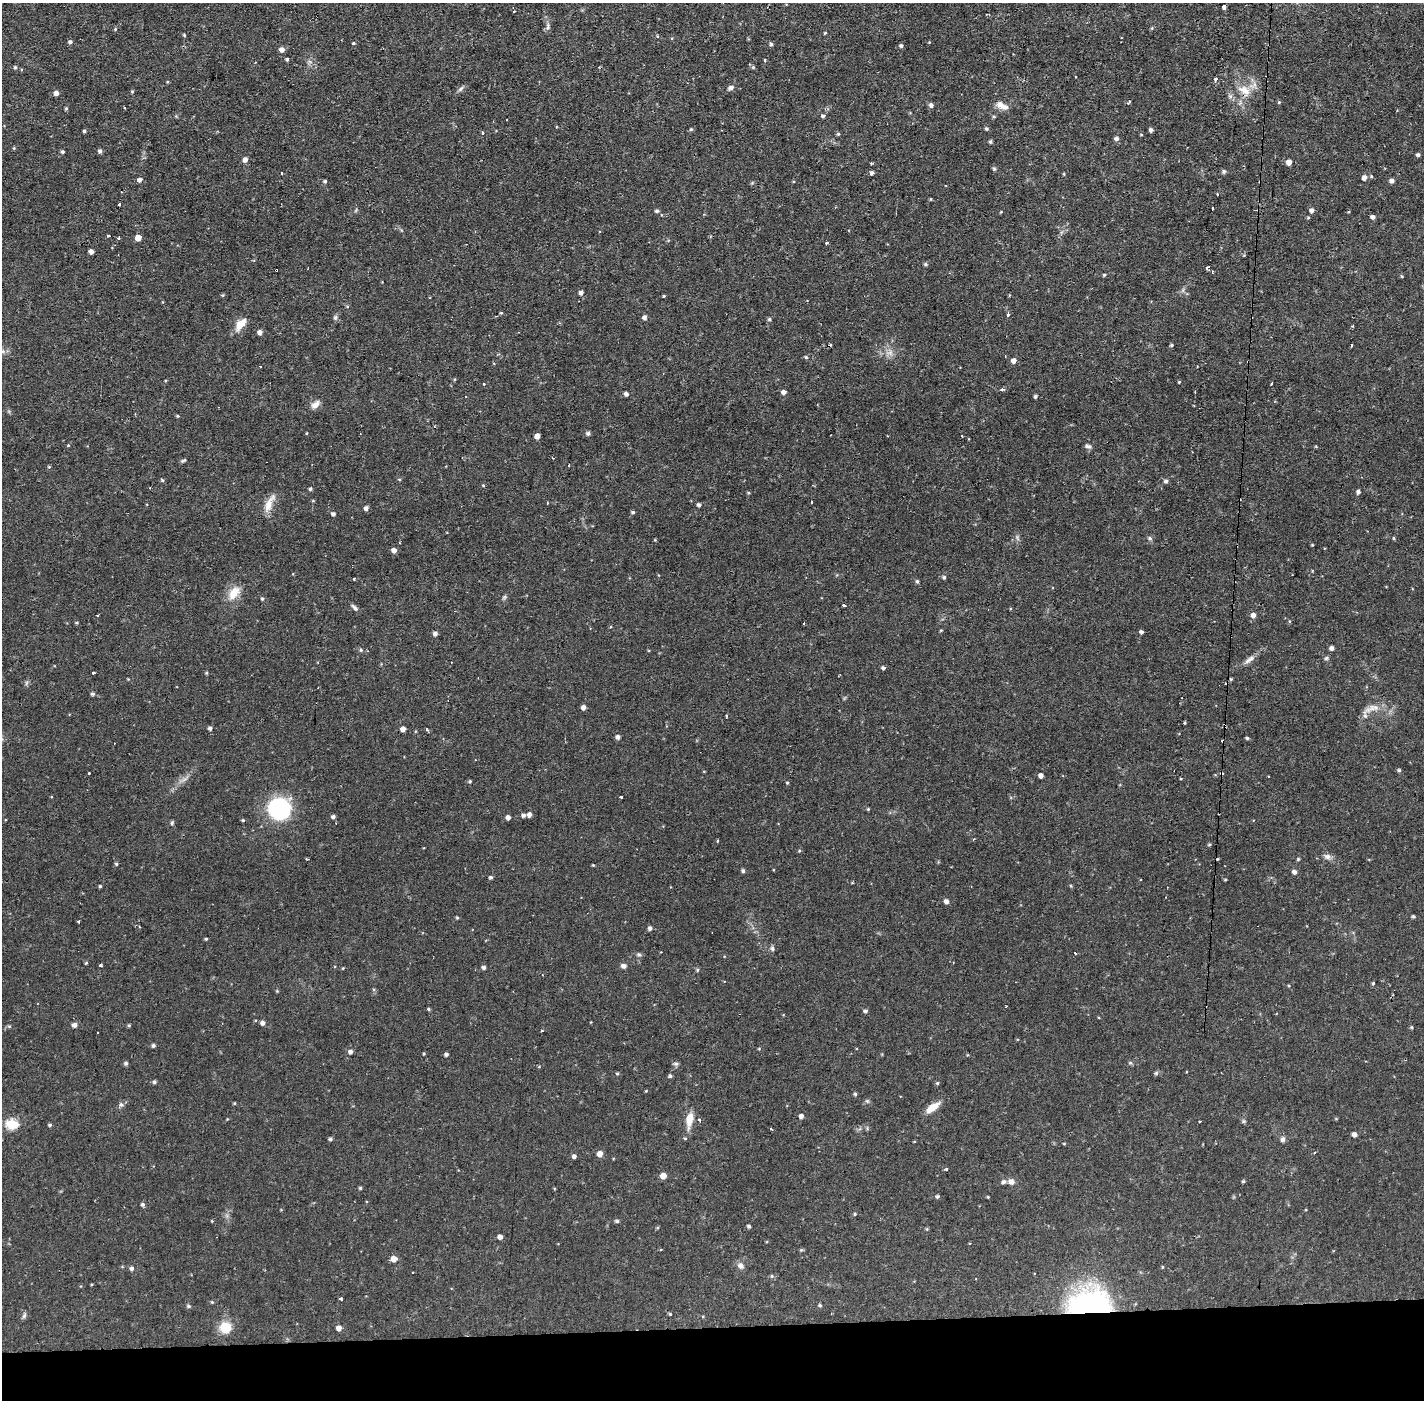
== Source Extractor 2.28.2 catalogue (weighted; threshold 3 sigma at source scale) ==
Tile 8 of 3 x 3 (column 2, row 3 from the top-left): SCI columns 1424-2845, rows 54-1451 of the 4268 x 4300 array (HDU 1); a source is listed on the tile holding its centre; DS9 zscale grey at full resolution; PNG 1426 x 1402 px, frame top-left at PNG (2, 3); no overlay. Shown black and unused: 5% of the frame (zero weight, under 2 of 3 exposures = <1% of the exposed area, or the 3 px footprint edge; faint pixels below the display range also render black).
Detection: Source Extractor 2.28.2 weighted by HDU 2 'WHT'; one run over the whole footprint, this tile lists its part. Background 0.056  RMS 0.0057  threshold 0.0255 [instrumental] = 3 sigma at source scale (4.5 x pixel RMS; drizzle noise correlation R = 1.50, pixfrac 1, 0.05/0.05 arcsec/px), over >= 5 px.
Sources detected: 285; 19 cosmic-ray / hot-pixel residue — not listed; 1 inside a brighter listed object's ellipse — not listed separately; the other 265 listed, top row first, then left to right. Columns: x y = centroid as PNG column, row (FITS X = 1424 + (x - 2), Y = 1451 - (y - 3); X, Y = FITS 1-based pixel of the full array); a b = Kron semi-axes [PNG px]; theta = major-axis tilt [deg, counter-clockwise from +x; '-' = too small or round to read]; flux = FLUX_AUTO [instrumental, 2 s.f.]
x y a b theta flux
1225 7 4 3 - 9.9
548 26 12 4 90 1.7
1152 28 5 4 - 0.6
115 29 4 4 - 0.52
825 33 4 3 - 0.52
184 35 4 3 - 0.69
658 36 3 3 - 0.95
70 42 4 4 - 1.4
354 43 4 3 - 1.2
771 44 4 4 - 1.1
901 46 5 4 - 1
282 50 5 5 - 2.9
287 59 4 3 - 0.93
765 60 4 2 - 0.62
15 67 5 4 - 0.82
753 67 5 5 - 0.76
1216 79 4 3 - 1.8
730 88 8 6 28 1.7
461 89 9 5 43 1.4
1244 90 19 10 -27 7.4
132 91 4 4 - 0.55
56 93 5 4 - 2.6
1129 101 3 3 - 1.3
1279 102 4 4 - 0.55
931 105 5 5 - 1.7
1002 106 18 8 -26 4.2
66 108 5 4 - 0.74
823 116 4 4 - 1.1
994 116 5 4 - 0.67
691 129 4 4 - 0.78
986 129 4 4 - 0.88
1151 130 5 4 - 1.2
84 131 4 3 - 0.84
838 134 5 4 - 0.74
1116 139 5 4 - 1.7
990 142 5 4 - 0.87
14 148 4 4 - 0.56
100 151 5 4 - 1.5
62 152 4 4 - 1
1418 155 4 4 - 1.2
245 159 5 5 - 2.8
1289 162 5 5 - 3.7
871 163 4 3 - 0.58
994 169 6 4 -1 0.67
1224 171 6 5 - 1.1
282 173 3 3 - 1.7
872 173 4 4 - 1.4
1064 174 5 3 - 0.46
1371 176 5 3 - 0.54
1364 178 5 5 - 2.7
140 180 5 5 - 1.8
325 181 4 4 - 0.91
1392 181 5 4 - 2
930 199 4 3 - 0.46
119 204 3 3 - 2.2
1212 208 3 3 - 1.3
1312 210 5 5 - 1.7
657 211 5 4 - 1
1001 212 4 3 - 0.49
1373 217 4 4 - 1.9
1308 218 5 3 - 0.58
108 236 3 3 - 1
118 238 4 2 - 0.7
138 238 5 4 - 5.8
91 251 4 4 - 2.9
925 264 5 4 - 0.93
1207 268 4 3 - 1.1
1104 275 4 4 - 0.7
581 292 5 4 - 1.9
222 295 4 4 - 0.6
1009 295 3 2 - 0.82
664 296 4 3 - 0.48
1008 314 4 3 - 1.5
496 316 3 3 - 0.54
644 317 5 5 - 1.5
335 318 6 5 - 1.5
769 319 5 5 - 0.84
241 324 16 8 51 6.8
260 332 5 4 - 2.4
1171 345 4 3 - 0.7
890 352 9 6 17 2.5
806 357 5 4 - 0.76
1014 361 5 5 - 2.8
260 366 3 3 - 2.2
1179 382 4 3 - 0.48
484 384 3 3 - 0.48
1272 384 3 3 - 1
1002 389 4 3 - 1.4
784 392 5 4 - 2.3
626 394 4 4 - 1.7
1035 396 4 3 - 1
315 404 13 8 43 3.4
178 416 4 3 - 0.59
307 433 4 2 - 0.42
588 433 5 5 - 1.3
537 436 5 4 - 3.6
68 445 4 4 - 0.52
1088 446 9 5 -13 1.4
184 460 7 4 26 0.84
569 466 3 2 - 0.82
49 467 4 4 - 0.57
399 479 5 3 - 0.48
162 480 4 4 - 0.75
1166 481 5 5 - 1.2
483 485 4 4 - 0.54
150 487 3 2 - 0.45
310 489 4 4 - 0.97
1358 492 4 4 - 1.6
313 501 5 3 - 0.48
811 502 3 2 - 0.91
269 503 28 8 65 6.2
547 503 3 2 - 0.5
699 505 4 4 - 1.5
366 508 4 4 - 1.9
633 512 5 4 - 0.91
333 514 5 4 - 1.3
1149 538 5 5 - 0.96
1393 539 4 3 - 0.78
1312 545 4 3 - 0.51
394 550 5 4 - 2.9
944 577 5 4 - 0.98
354 579 3 3 - 0.54
917 581 5 4 - 0.92
234 593 18 10 55 8.2
504 597 7 4 71 0.88
262 598 5 4 - 0.86
844 605 4 3 - 1.3
355 608 10 4 -49 1.6
98 615 2 2 - 0.6
1253 615 5 5 - 2.5
77 623 4 4 - 0.57
804 623 2 2 - 0.56
941 630 5 3 - 0.43
1141 632 4 4 - 1.4
435 634 5 4 - 1.9
1332 648 4 4 - 2
361 650 5 5 - 0.72
1326 658 6 5 - 0.91
1249 660 17 6 38 3
883 668 4 4 - 1.3
93 673 3 3 - 1.7
206 673 4 4 - 0.61
1231 679 3 3 - 0.58
26 683 7 4 71 0.96
93 694 5 4 - 0.99
583 707 4 4 - 2.3
1373 708 19 9 8 5.1
210 728 4 4 - 1.3
403 729 4 4 - 3.2
427 729 3 3 - 1.4
618 737 5 4 - 1.9
1247 738 4 3 - 0.84
1399 770 5 4 - 0.97
89 773 3 3 - 0.82
1041 775 4 4 - 2.4
470 781 4 3 - 0.66
787 783 4 3 - 0.52
621 797 3 3 - 1.6
279 809 21 20 - 56
868 809 4 3 - 0.56
529 814 5 4 - 2.5
523 815 4 4 - 1.4
333 817 4 4 - 1.6
508 817 4 4 - 2.3
243 820 4 4 - 0.67
172 823 6 4 49 0.77
1209 844 4 4 - 0.77
799 851 4 4 - 0.58
1327 857 10 7 -22 2.3
1298 859 5 4 - 0.59
116 864 5 4 - 0.7
593 865 4 3 - 0.46
743 871 5 4 - 1.1
1294 872 5 5 - 2
491 877 4 4 - 1
1225 880 4 3 - 0.52
100 886 4 3 - 0.74
1071 886 5 3 - 0.49
946 901 5 4 - 2.2
1413 916 4 4 - 0.91
457 918 4 4 - 0.61
79 922 3 3 - 1.6
650 928 5 4 - 1.6
206 939 3 3 - 0.72
772 949 6 6 - 1.4
1075 953 3 2 - 0.85
639 954 6 6 - 1.1
953 962 3 3 - 0.48
86 963 4 3 - 0.57
101 965 3 3 - 0.84
624 966 6 5 - 2
484 967 4 4 - 1.4
343 968 4 3 - 0.46
697 970 5 4 - 0.77
1373 983 4 4 - 0.64
429 1009 4 3 - 0.97
865 1011 5 5 - 1.2
263 1023 5 4 - 2.1
74 1025 4 4 - 2.8
129 1025 4 3 - 0.69
1411 1027 5 4 - 0.65
542 1031 3 2 - 0.96
153 1045 4 4 - 1.1
759 1049 5 3 - 0.46
350 1052 4 4 - 2
424 1054 3 3 - 0.59
446 1054 4 4 - 1.4
126 1063 5 4 - 1.2
1130 1063 5 5 - 0.83
676 1064 7 5 -12 1.2
539 1066 5 3 - 0.47
1156 1073 6 5 - 0.96
617 1074 4 4 - 0.63
670 1076 4 4 - 1.1
154 1082 4 4 - 1.1
937 1083 4 4 - 0.74
646 1091 3 3 - 0.42
855 1094 4 4 - 0.85
867 1101 7 4 -44 0.85
234 1103 4 3 - 0.53
121 1104 6 5 - 1.2
932 1107 18 8 35 6.1
801 1116 4 4 - 2.4
690 1119 18 8 81 7.4
699 1120 4 3 - 0.78
1199 1122 3 2 - 0.58
12 1124 6 5 - 40
50 1125 4 4 - 0.88
771 1129 3 3 - 2.4
1354 1134 4 4 - 2.7
685 1138 4 4 - 0.63
330 1139 4 4 - 1.2
1283 1139 7 6 - 1.6
1315 1152 3 3 - 1.1
600 1154 5 5 - 4.9
574 1156 4 4 - 1.7
946 1169 3 3 - 5.1
663 1176 5 4 - 5.9
1243 1181 4 3 - 0.82
1003 1182 5 5 - 1.7
1011 1182 7 6 - 2.8
360 1188 4 4 - 0.76
937 1196 4 4 - 0.98
988 1197 3 3 - 0.52
142 1204 5 4 - 1.1
855 1214 4 3 - 0.63
212 1221 3 3 - 0.42
617 1221 5 4 - 0.96
749 1226 4 4 - 1.2
927 1229 5 4 - 0.57
500 1237 4 4 - 2.7
801 1250 5 4 - 0.65
394 1259 5 5 - 5
740 1266 9 7 -39 2.4
132 1268 5 5 - 1.4
772 1276 5 4 - 0.81
341 1299 4 3 - 0.86
212 1302 4 3 - 0.62
1089 1303 48 29 7 90
820 1305 5 4 - 0.78
188 1306 5 4 - 0.99
670 1314 4 4 - 0.59
24 1316 8 5 63 1.2
225 1328 13 12 - 11
339 1328 5 4 - 3.1
Overlapping masked pixels (flux is a lower limit): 2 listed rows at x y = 1244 90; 1089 1303
Isophote crosses this tile's border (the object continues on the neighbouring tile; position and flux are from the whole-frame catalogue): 1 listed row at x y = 1418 155